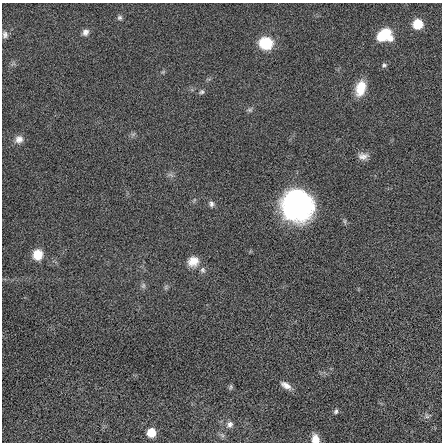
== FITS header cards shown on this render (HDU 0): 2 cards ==
NAXIS1  =                  440 / length of data axis 1
NAXIS2  =                  440 / length of data axis 2

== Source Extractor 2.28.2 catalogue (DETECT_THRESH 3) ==
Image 440 x 440 px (HDU 0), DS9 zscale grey, 1 PNG px = 1 image px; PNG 444 x 444 px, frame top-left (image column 1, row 440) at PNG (2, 3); no overlay
Background -0.0249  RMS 1.8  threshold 5.28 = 3 sigma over >= 5 px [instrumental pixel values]
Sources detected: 31; all 31 listed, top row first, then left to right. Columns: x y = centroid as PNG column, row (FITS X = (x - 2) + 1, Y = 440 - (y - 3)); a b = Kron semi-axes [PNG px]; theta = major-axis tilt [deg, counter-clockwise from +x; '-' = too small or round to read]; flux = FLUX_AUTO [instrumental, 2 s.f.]
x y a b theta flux
120 18 6 6 - 280
418 24 7 7 - 3700
85 32 9 8 - 530
5 35 9 7 88 400
384 35 14 11 9 4000
266 43 11 10 - 5300
384 65 7 6 - 270
163 72 6 5 - 170
360 88 16 10 74 2500
202 92 7 6 - 260
250 110 8 6 -14 280
133 134 7 4 18 220
19 139 11 10 - 810
363 156 13 9 1 780
170 175 9 4 -9 280
194 200 6 4 72 150
211 204 8 7 - 390
297 205 26 25 - 26000
37 255 11 10 - 1900
193 261 14 12 32 1400
203 270 9 7 -88 410
143 286 9 6 75 330
166 287 7 4 72 210
286 385 15 7 -32 830
231 387 8 5 67 220
336 411 7 5 65 260
427 416 7 5 -30 260
230 424 9 8 - 560
151 433 6 6 - 2500
222 435 8 5 -45 300
315 439 9 8 - 1300
At the frame edge (FLAGS 8, measured only in part): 1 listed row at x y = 315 439